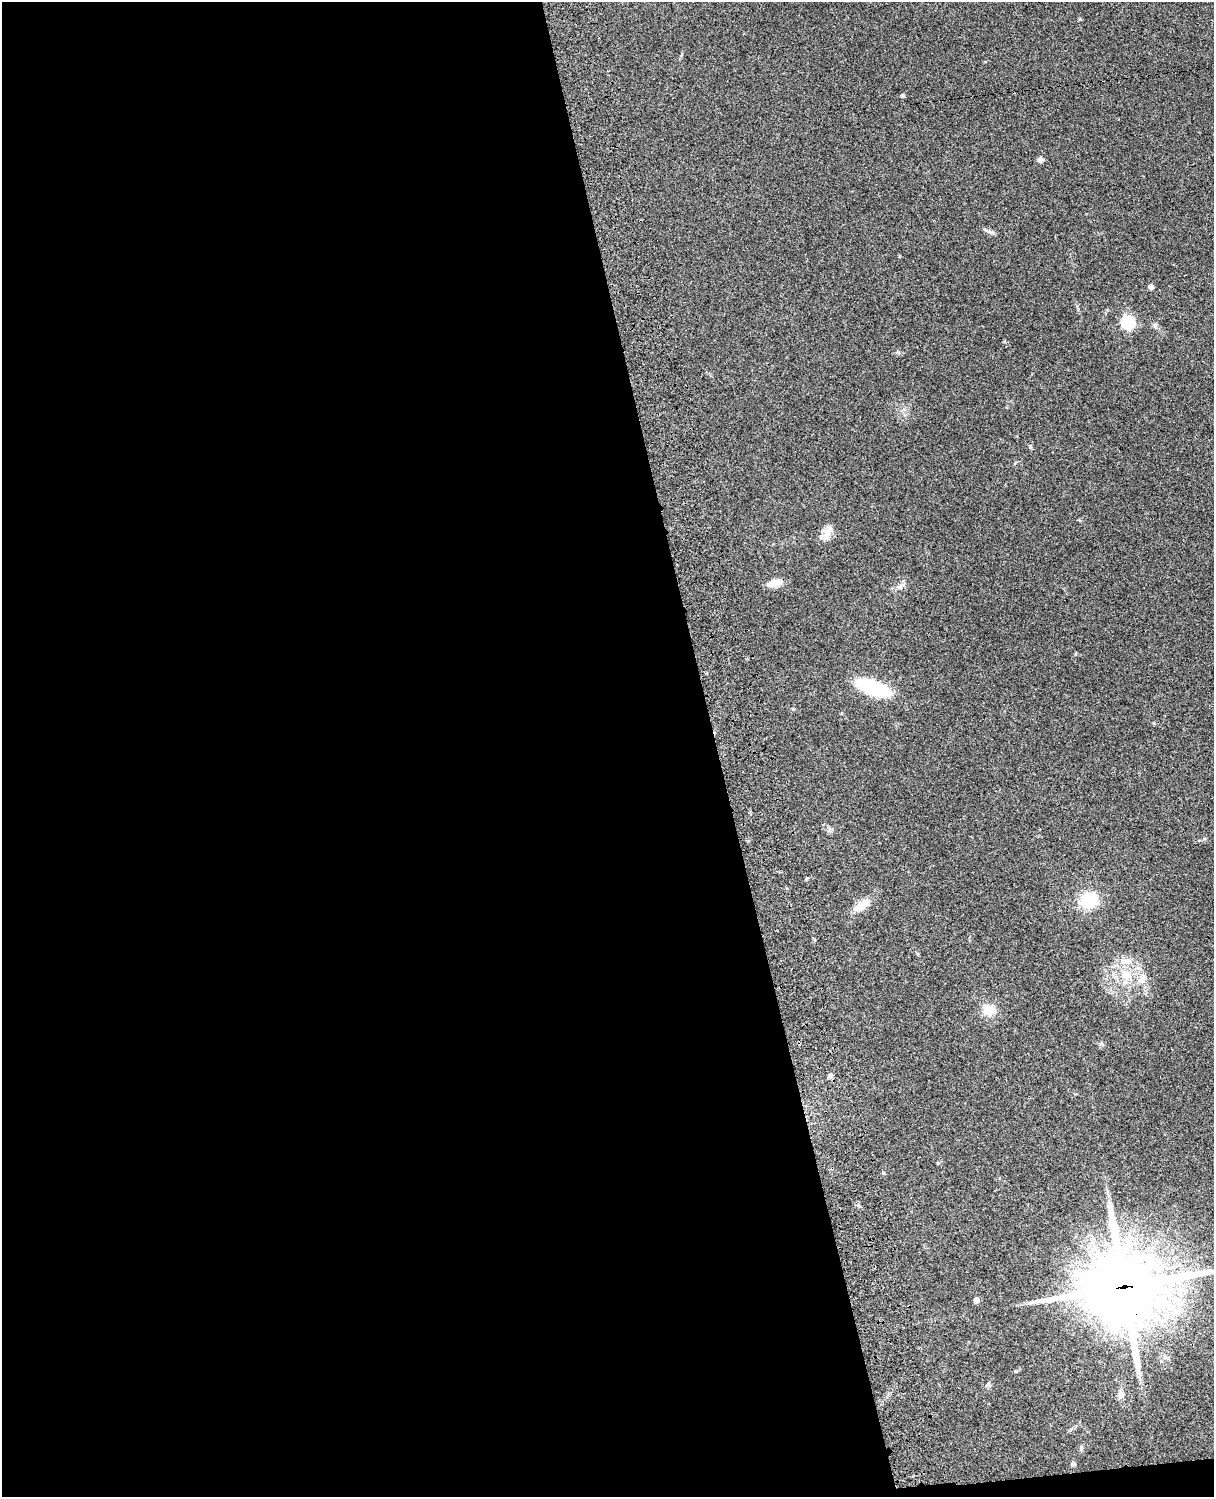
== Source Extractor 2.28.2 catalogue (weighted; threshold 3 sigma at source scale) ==
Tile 9 of 4 x 3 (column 1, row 3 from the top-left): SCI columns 121-1332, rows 277-1771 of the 5087 x 4927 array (HDU 1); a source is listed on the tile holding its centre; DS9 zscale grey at full resolution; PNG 1216 x 1499 px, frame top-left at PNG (2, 2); no overlay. Shown black and unused: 60% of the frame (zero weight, under 3 of 4 exposures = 6% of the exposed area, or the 3 px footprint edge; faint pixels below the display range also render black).
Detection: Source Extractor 2.28.2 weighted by HDU 2 'WHT'; one run over the whole footprint, this tile lists its part. Background 0.0774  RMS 0.0058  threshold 0.0263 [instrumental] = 3 sigma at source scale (4.5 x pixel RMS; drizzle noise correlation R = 1.50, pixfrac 1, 0.05/0.05 arcsec/px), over >= 5 px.
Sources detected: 27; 3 inside a brighter listed object's ellipse — not listed separately; the other 24 listed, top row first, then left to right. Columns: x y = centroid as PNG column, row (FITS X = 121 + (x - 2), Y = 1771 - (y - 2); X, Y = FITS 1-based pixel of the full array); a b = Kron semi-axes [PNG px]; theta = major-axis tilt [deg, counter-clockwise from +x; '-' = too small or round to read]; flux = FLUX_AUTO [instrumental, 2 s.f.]
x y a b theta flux
902 96 4 4 - 1.3
1040 160 8 7 - 1.6
990 232 14 4 -19 1.6
1151 287 4 4 - 3.4
1128 322 6 6 - 76
1155 325 7 6 - 1.4
898 352 6 5 - 1
826 534 18 8 84 4.7
774 583 19 7 13 5.6
900 587 7 6 - 1.8
873 688 25 11 -20 53
1204 839 6 3 19 0.78
1088 900 15 12 17 27
861 906 26 10 33 7.6
1126 975 17 14 -13 12
989 1010 17 15 -23 9.1
830 1076 7 6 - 1.5
883 1173 5 4 - 0.62
858 1205 6 4 -44 0.94
1124 1287 30 28 5 4600
976 1300 5 4 - 4.1
1121 1394 11 8 -86 3
1081 1448 9 5 88 1.3
1073 1464 7 5 9 1.2
Overlapping masked pixels (flux is a lower limit): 1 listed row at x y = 1124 1287
Isophote crosses this tile's border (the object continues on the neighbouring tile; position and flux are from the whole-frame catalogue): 1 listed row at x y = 1124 1287
Unlisted compact peaks at least as high as the median listed source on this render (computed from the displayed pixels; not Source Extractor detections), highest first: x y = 1030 447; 806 879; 793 709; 1016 1371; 899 256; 938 1163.